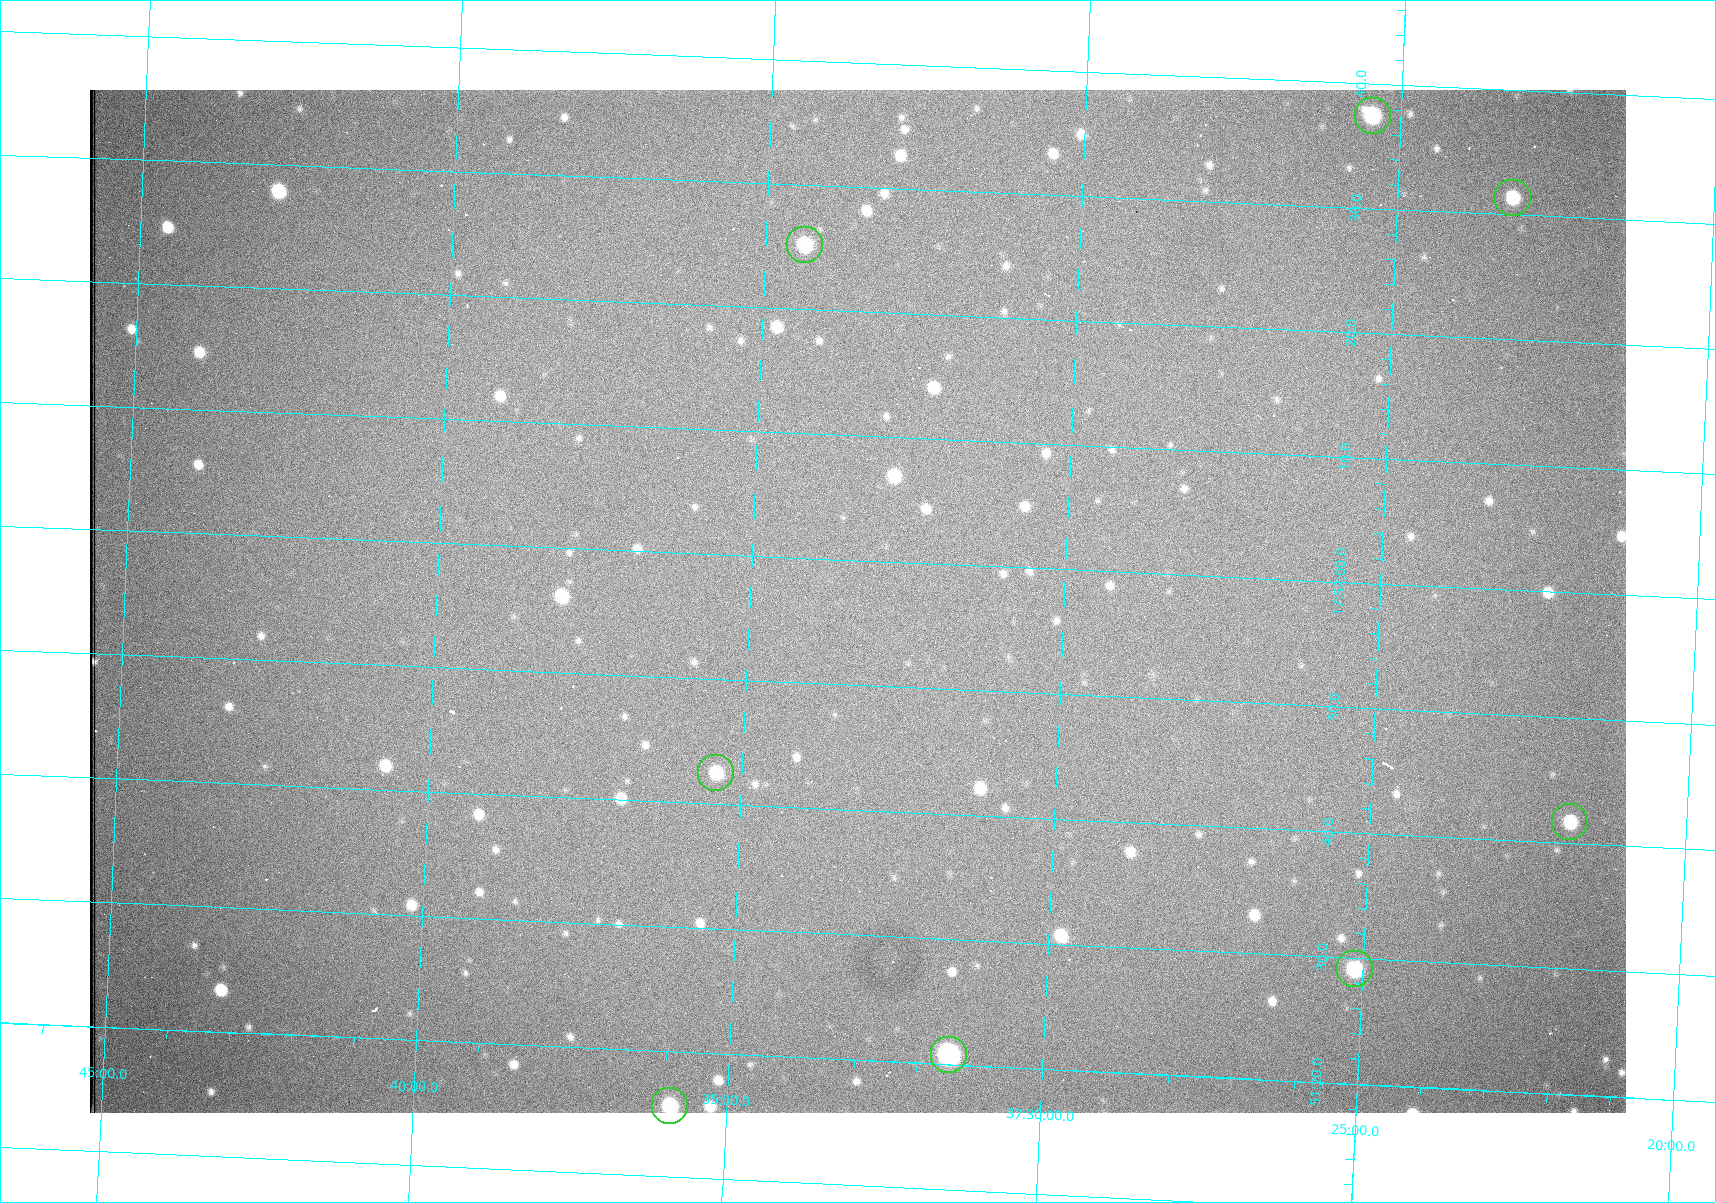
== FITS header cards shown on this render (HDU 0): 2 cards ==
NAXIS1  =                 1536 /fastest changing axis
NAXIS2  =                 1023 /next to fastest changing axis

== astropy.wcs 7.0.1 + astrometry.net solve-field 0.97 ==
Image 1536 x 1023 px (HDU 0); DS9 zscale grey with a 90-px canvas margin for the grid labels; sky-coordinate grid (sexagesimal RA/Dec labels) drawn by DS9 from the SOLVED WCS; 8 Tycho-2 reference stars matched to detected sources circled (green)
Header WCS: RA---TAN/DEC--TAN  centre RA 17:51:57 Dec +37:33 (267.99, +37.55 deg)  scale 0.958 arcsec/px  FOV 24.5' x 16.3'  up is +87 deg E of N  parity flipped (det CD > 0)
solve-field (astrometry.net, Tycho-2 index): VERIFIED the header's WCS against the Tycho-2 star catalogue (8 matches, 0 conflicts) and refined it, rather than solving blind
Solved WCS: RA---TAN-SIP/DEC--TAN-SIP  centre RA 17:51:57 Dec +37:33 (267.99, +37.55 deg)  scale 0.956 arcsec/px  FOV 24.5' x 16.3'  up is +87 deg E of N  parity flipped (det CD > 0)
The solver's refit moves the header's centre by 0.83 arcsec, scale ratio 0.998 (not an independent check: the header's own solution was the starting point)
Tycho-2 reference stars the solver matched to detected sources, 8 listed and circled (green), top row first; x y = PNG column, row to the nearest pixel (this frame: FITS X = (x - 90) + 1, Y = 1023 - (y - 90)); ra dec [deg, ICRS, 3 dp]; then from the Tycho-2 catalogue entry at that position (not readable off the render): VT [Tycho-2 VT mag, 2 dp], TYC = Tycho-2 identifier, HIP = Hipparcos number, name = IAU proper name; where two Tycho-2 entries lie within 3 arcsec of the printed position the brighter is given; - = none
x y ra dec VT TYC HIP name
1373 116 268.156 +37.424 11.25 2620-712-1 - -
1513 198 268.131 +37.386 12.62 2620-526-1 - -
805 245 268.105 +37.573 11.82 3089-995-1 - -
716 773 267.927 +37.590 11.84 3089-1137-1 - -
1570 822 267.924 +37.364 11.94 2620-391-1 - -
1355 969 267.871 +37.419 11.35 2620-812-1 - -
949 1055 267.836 +37.525 9.96 3089-889-1 - -
670 1106 267.815 +37.598 11.54 3089-1081-1 - -